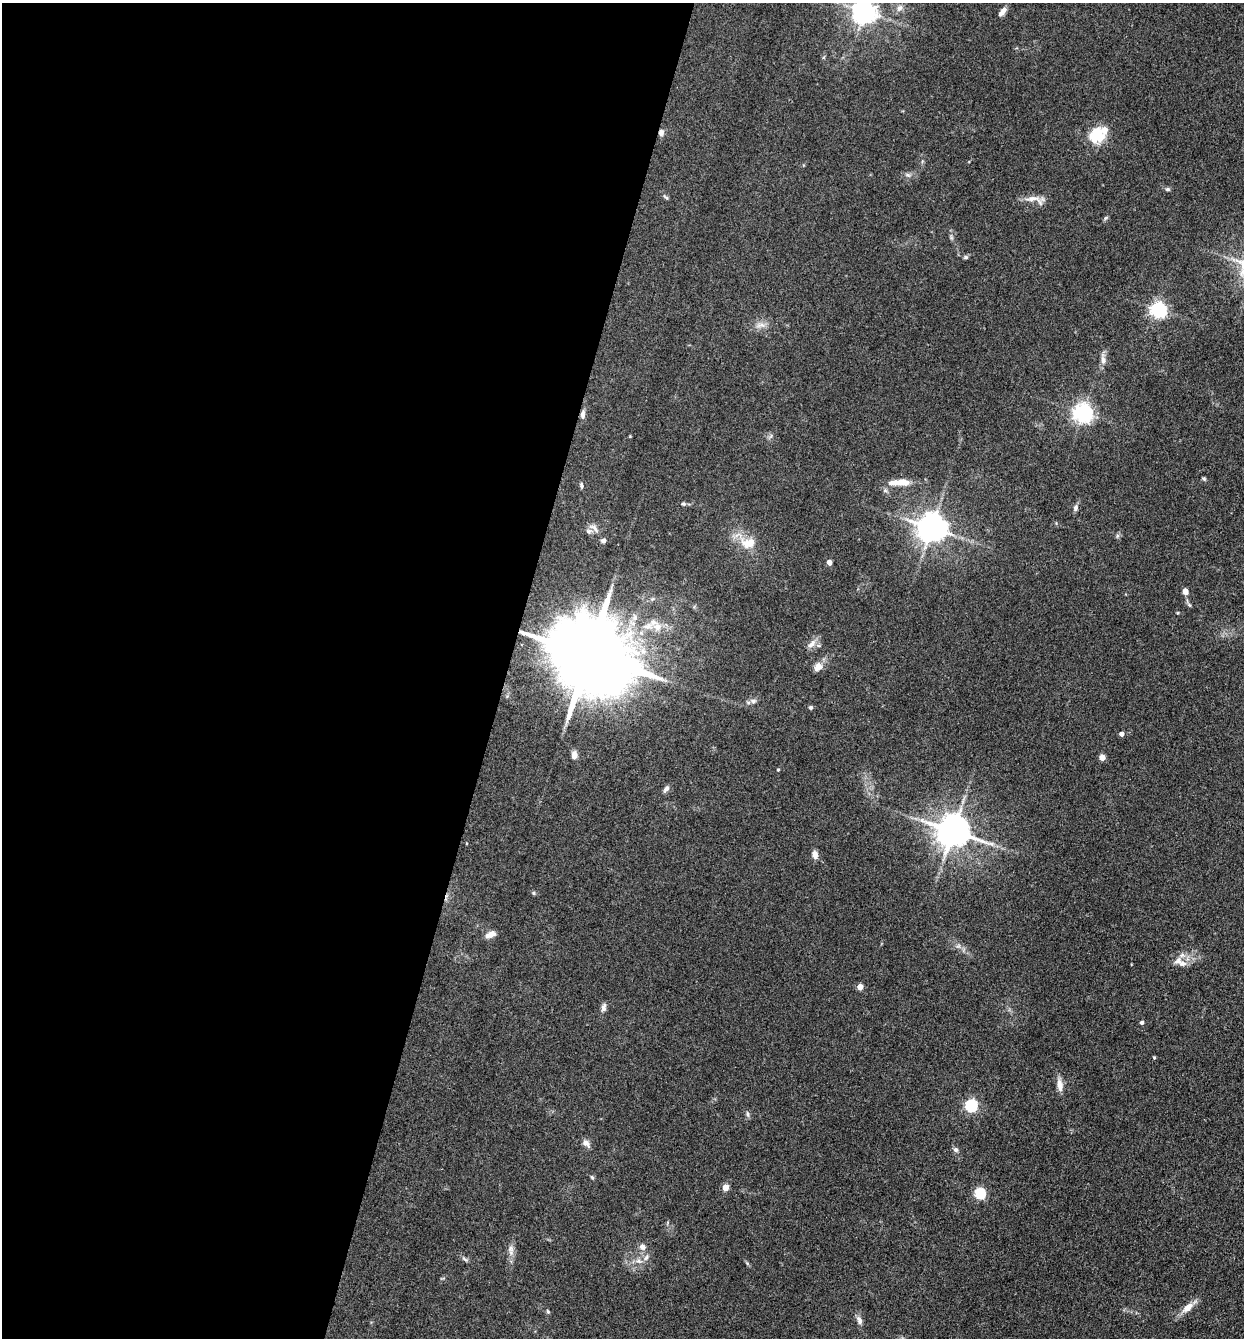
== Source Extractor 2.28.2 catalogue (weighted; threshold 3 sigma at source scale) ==
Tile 5 of 4 x 4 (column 1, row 2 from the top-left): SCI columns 261-1502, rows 2672-4007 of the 5357 x 5342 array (HDU 1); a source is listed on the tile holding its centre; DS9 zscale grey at full resolution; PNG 1246 x 1340 px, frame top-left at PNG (2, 3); no overlay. Shown black and unused: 41% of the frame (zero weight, under 3 of 4 exposures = <1% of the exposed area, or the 3 px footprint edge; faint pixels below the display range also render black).
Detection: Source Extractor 2.28.2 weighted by HDU 2 'WHT'; one run over the whole footprint, this tile lists its part. Background 0.132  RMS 0.0068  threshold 0.0305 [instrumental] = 3 sigma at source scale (4.5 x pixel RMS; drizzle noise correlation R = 1.50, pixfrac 1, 0.05/0.05 arcsec/px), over >= 5 px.
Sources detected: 75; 1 inside a brighter object's white glare — not listed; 6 inside a brighter listed object's ellipse — not listed separately; the other 68 listed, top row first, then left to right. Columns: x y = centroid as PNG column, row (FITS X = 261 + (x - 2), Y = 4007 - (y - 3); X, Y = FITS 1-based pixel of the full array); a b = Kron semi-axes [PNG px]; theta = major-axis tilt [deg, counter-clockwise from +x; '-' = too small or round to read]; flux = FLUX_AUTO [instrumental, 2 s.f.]
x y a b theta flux
900 8 11 8 47 3.1
864 12 8 7 - 650
1002 12 13 6 53 4.1
661 133 9 7 74 2.8
1100 137 23 12 30 15
908 175 8 5 -25 1.7
1167 189 7 5 -16 1.3
666 197 9 4 -35 1.1
1034 199 27 9 -16 6.6
1106 218 7 4 28 1.1
951 237 7 4 -73 1.2
966 257 7 5 15 1.3
1158 310 6 6 - 230
761 325 16 7 4 4.8
1103 360 11 7 -85 3.6
1083 413 7 6 - 350
583 414 11 5 85 3.1
1204 479 5 5 - 1.1
902 482 20 9 -6 8.5
581 485 8 4 -86 1.3
885 490 6 5 - 1.4
683 504 7 5 18 1.3
1076 508 8 6 84 2.2
594 528 17 7 -40 3.6
931 528 9 8 - 1100
1117 536 6 4 73 1.1
603 541 5 5 - 2.1
748 543 24 16 -7 14
829 562 4 4 - 5.2
1185 591 7 6 - 3.5
647 626 14 9 9 6.8
812 644 15 8 46 4.6
588 655 26 18 -24 11000
818 667 12 9 42 5.2
753 701 10 6 0 2.4
811 707 5 5 - 1.2
1121 734 4 4 - 2.8
574 755 9 6 89 3.6
1102 757 4 4 - 8.9
778 770 4 3 - 0.78
666 789 9 6 52 2.2
953 831 10 9 - 1600
815 854 9 7 -79 3.9
533 893 6 5 - 0.99
491 934 12 7 23 5
958 946 6 6 - 1.8
1178 961 13 10 31 5.4
860 987 4 4 - 8.1
604 1007 12 6 80 2.6
1142 1022 4 4 - 1.6
1154 1058 4 4 - 0.77
1060 1085 17 7 -83 5.2
971 1106 6 5 - 93
747 1114 9 4 -79 1.4
586 1143 11 7 -41 3.7
956 1150 7 6 - 1.8
592 1177 6 4 -43 0.93
725 1188 5 4 - 11
980 1193 5 5 - 62
643 1247 9 7 -46 3.4
511 1250 17 8 -84 4.4
646 1257 10 6 54 2.6
465 1259 9 5 -37 1.6
639 1261 9 6 -26 2.9
747 1263 6 4 -19 0.85
1188 1307 18 9 40 7.2
548 1311 7 4 -70 0.9
859 1320 13 7 -71 3.3
Overlapping masked pixels (flux is a lower limit): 3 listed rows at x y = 661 133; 583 414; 588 655
Isophote crosses this tile's border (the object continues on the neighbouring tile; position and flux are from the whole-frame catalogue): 1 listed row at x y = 864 12